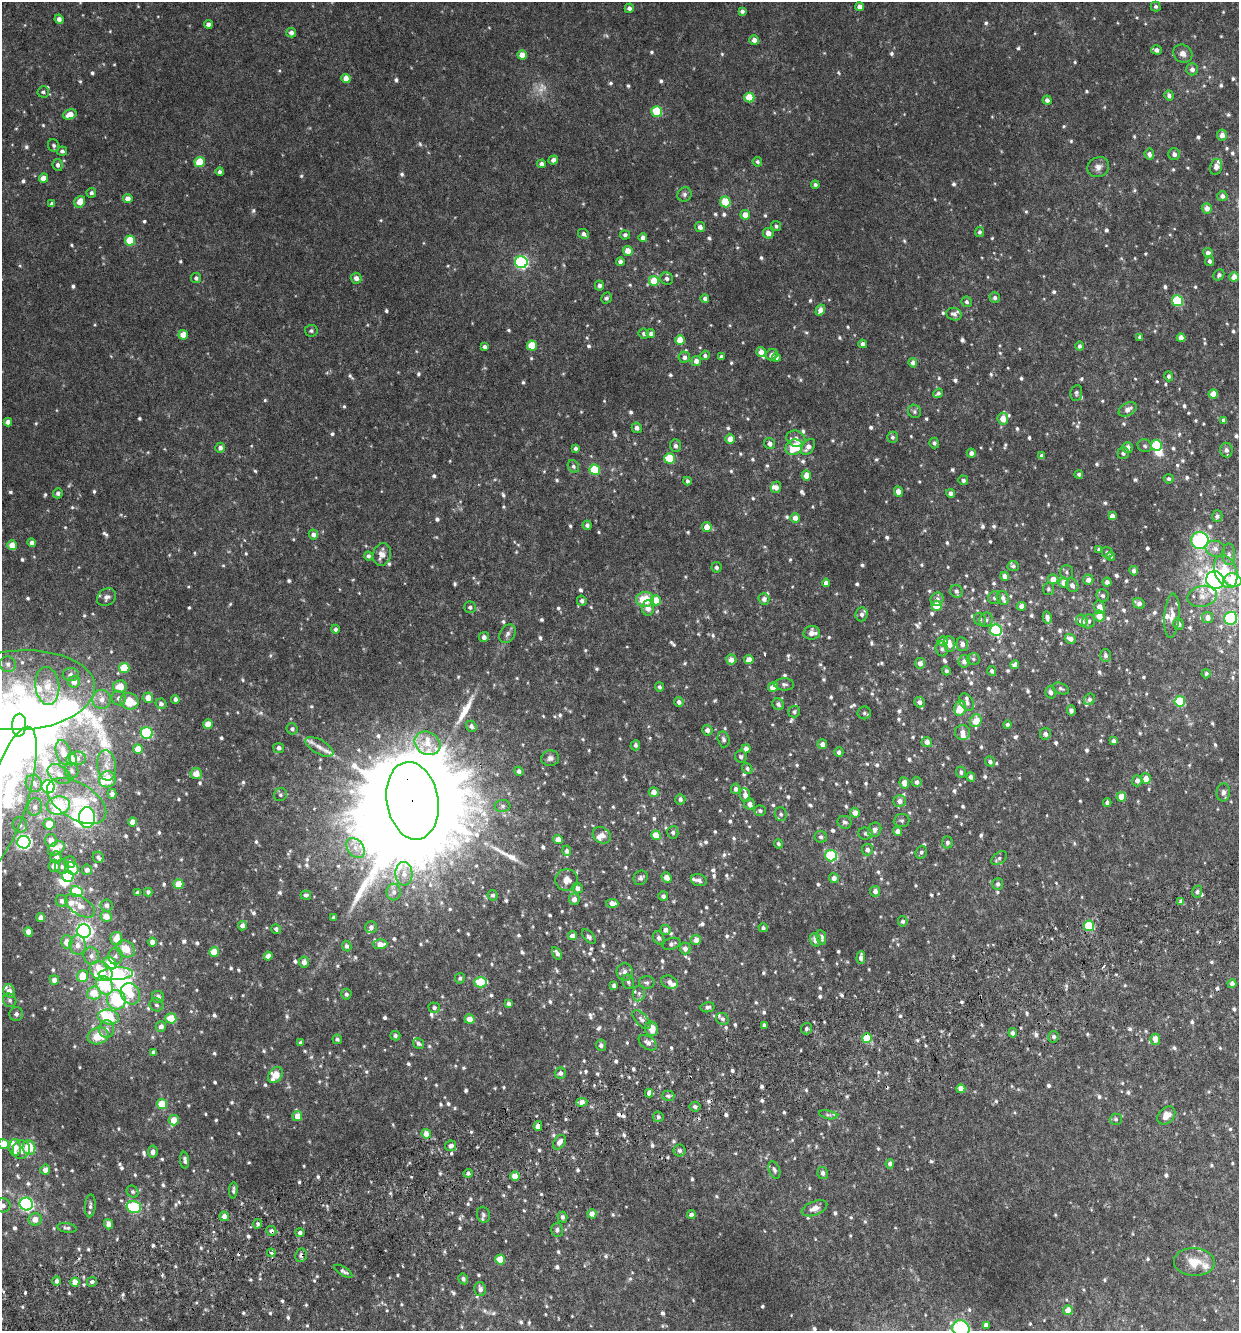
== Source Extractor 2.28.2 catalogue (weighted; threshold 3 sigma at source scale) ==
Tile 7 of 4 x 4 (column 3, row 2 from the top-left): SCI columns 2609-3845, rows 2719-4047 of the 5268 x 5434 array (HDU 1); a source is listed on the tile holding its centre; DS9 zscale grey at full resolution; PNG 1241 x 1333 px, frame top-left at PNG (2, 2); each listed source drawn as its Kron ellipse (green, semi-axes under 4 px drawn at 4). Shown black and unused: <1% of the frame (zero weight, under 3 of 6 exposures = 5% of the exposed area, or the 3 px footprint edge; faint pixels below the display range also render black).
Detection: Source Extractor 2.28.2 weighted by HDU 2 'WHT'; one run over the whole footprint, this tile lists its part. Background 0.00508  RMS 0.0024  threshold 0.00995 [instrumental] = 3 sigma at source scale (4.09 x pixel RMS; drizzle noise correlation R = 1.36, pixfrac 0.8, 0.0396/0.0396 arcsec/px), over >= 5 px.
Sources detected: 1225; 9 too faint to see at this stretch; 18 inside a brighter object's white glare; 6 cosmic-ray / hot-pixel residue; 4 long thin detections or spike segments (spike, bleed or trail) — neither listed nor drawn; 41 inside a brighter listed object's ellipse — not listed separately; of the other 1147, all 500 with FLUX_AUTO >= 0.506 (the completeness limit of this list) listed and drawn (647 fainter detections not listed), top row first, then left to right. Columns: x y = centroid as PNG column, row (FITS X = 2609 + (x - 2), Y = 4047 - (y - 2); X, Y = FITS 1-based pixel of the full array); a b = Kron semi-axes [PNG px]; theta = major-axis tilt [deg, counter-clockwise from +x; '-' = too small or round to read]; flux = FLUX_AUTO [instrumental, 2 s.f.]
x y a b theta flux
860 7 4 4 - 1.4
1156 7 5 5 - 0.6
629 8 5 4 - 0.76
742 11 4 4 - 0.7
59 19 5 4 - 1.1
208 24 4 4 - 1
291 33 5 4 - 0.9
754 40 5 5 - 1.5
1156 50 5 4 - 1.1
1183 54 10 8 -35 1.2
522 55 4 4 - 2.5
1192 69 6 6 - 0.93
346 78 5 4 - 2.3
43 92 6 5 - 0.55
1169 95 5 4 - 0.78
749 97 5 5 - 5.3
1047 100 4 4 - 0.91
657 111 5 5 - 9.7
70 114 7 5 20 1.9
1222 135 5 5 - 1.6
54 145 6 5 - 0.53
62 151 5 4 - 0.51
1149 154 5 5 - 0.98
1174 154 6 5 - 0.92
553 160 5 4 - 0.92
200 162 5 5 - 6.4
757 162 5 4 - 0.52
541 164 4 4 - 0.95
58 165 6 5 - 0.66
1098 167 11 9 28 1.4
1216 167 8 6 78 1.2
220 172 4 4 - 0.59
43 178 4 4 - 2.3
815 185 4 4 - 0.52
91 193 5 4 - 0.59
684 194 7 7 - 0.67
1222 196 5 5 - 0.81
128 199 4 4 - 1.4
80 202 6 5 - 2.8
725 202 5 5 - 5.8
52 204 4 3 - 0.58
1207 208 5 5 - 1.6
745 215 5 5 - 2.6
776 226 5 5 - 0.51
700 227 5 5 - 1.1
980 232 5 4 - 0.52
768 233 5 5 - 1.5
584 234 6 5 - 0.8
625 235 5 4 - 0.69
643 238 4 4 - 1.2
130 240 5 5 - 6.5
628 251 5 5 - 2.4
1208 253 4 4 - 1
1210 261 5 4 - 0.67
521 262 6 6 - 37
620 262 4 4 - 0.98
1219 275 6 5 - 0.6
1234 277 4 4 - 2.2
196 278 5 5 - 0.59
356 278 5 5 - 1.1
667 279 6 6 - 0.72
654 281 5 5 - 5.2
599 286 5 4 - 0.79
606 298 6 5 - 0.53
995 298 5 5 - 0.58
705 299 4 4 - 0.86
1177 301 5 5 - 15
967 302 5 5 - 0.51
820 310 6 4 61 1.6
954 314 8 6 -15 0.87
311 331 6 6 - 0.51
644 333 5 5 - 0.58
651 334 4 4 - 0.77
183 335 5 4 - 3.5
1140 337 4 4 - 0.63
1181 338 4 4 - 2
680 340 5 5 - 3.4
863 344 4 4 - 0.79
532 346 5 5 - 5.7
1079 346 4 4 - 0.6
485 347 4 4 - 0.74
761 352 5 4 - 1.6
705 355 5 4 - 0.57
772 355 6 5 - 0.8
684 357 5 5 - 0.79
721 357 4 4 - 0.59
776 357 4 4 - 0.51
696 361 5 4 - 1.3
913 363 5 4 - 1
1169 376 5 4 - 0.53
938 393 5 4 - 0.57
1076 393 8 5 81 0.53
1213 394 4 4 - 2.6
1128 409 10 6 29 1.6
914 411 7 6 - 0.59
1003 419 6 5 - 2.6
1224 420 4 3 - 0.56
8 422 4 4 - 1.2
637 428 5 5 - 0.92
892 437 5 5 - 0.52
730 439 5 4 - 2.1
796 439 9 8 - 1.4
770 443 6 5 - 1.1
934 443 5 5 - 0.57
1156 445 5 5 - 10
675 446 6 5 - 0.69
1145 446 7 6 - 0.51
794 447 9 7 30 7.2
808 447 9 5 51 1.4
220 448 5 4 - 0.92
575 448 4 3 - 0.58
1128 448 5 5 - 1.2
1226 450 7 6 - 0.8
971 453 4 4 - 0.92
1123 453 6 5 - 0.74
1042 456 4 4 - 0.71
669 458 5 5 - 7.6
573 466 6 5 - 0.55
595 470 5 5 - 8.8
1079 474 4 4 - 0.55
806 475 5 4 - 2.5
1169 479 5 5 - 0.54
963 480 5 4 - 0.64
687 481 4 3 - 0.56
776 487 6 5 - 0.98
898 492 5 4 - 2.1
58 493 5 5 - 0.73
950 493 4 4 - 0.82
1112 516 4 4 - 1.2
1217 516 6 5 - 0.58
795 518 5 5 - 1.4
587 525 4 4 - 0.67
707 527 5 5 - 2.1
313 534 5 4 - 0.93
1200 540 8 8 - 22
32 543 4 4 - 0.88
12 545 5 4 - 3.1
1099 549 4 3 - 0.54
1215 549 10 8 -18 1.2
1107 553 6 5 - 0.56
1229 554 11 6 -89 0.97
382 555 11 9 73 1.8
368 556 4 4 - 0.59
1111 556 4 4 - 0.64
1013 566 5 5 - 0.53
717 567 5 5 - 0.64
1134 571 4 4 - 0.81
1226 571 17 11 -70 5.1
1067 572 7 6 - 0.57
1005 576 4 4 - 1.2
1053 579 5 5 - 2.2
1088 580 5 5 - 1.1
1215 580 9 8 - 110
1233 580 8 6 -14 9.1
1107 582 4 4 - 0.85
826 583 4 4 - 1.1
1064 583 5 5 - 2.5
1072 585 7 6 - 1.1
1048 589 6 5 - 0.51
956 591 6 6 - 0.89
1103 595 6 5 - 0.61
1202 596 15 10 12 2.5
107 597 10 8 37 1.1
995 598 6 6 - 0.64
1003 598 7 6 - 0.75
645 599 9 7 4 6
764 599 6 5 - 0.96
937 599 7 6 - 0.86
656 600 5 5 - 4.5
582 601 5 5 - 0.77
1139 603 6 5 - 1
937 606 5 5 - 3.9
1021 606 4 4 - 1.4
470 607 6 6 - 0.58
1100 607 7 5 -72 2.1
648 608 7 6 - 1.7
862 614 7 6 - 0.68
1099 616 5 5 - 2.6
1172 616 22 7 85 2.1
1047 617 6 4 -78 0.92
1208 617 5 5 - 1.6
1231 618 6 6 - 25
980 619 6 6 - 0.52
986 620 7 6 - 0.65
1082 621 6 5 - 1.4
1089 621 7 6 - 0.68
1179 624 5 5 - 0.97
335 629 4 4 - 0.57
996 630 6 5 - 23
812 633 8 7 - 1.8
507 634 10 7 59 0.87
484 637 5 5 - 0.83
1070 639 6 5 - 1.2
943 641 5 5 - 1.3
949 644 8 6 -84 1.9
962 644 7 5 -76 1.1
942 649 7 6 - 0.63
1105 655 6 5 - 0.64
973 659 7 6 - 0.51
731 660 5 5 - 1.5
749 660 5 4 - 2.4
964 661 6 5 - 1.3
920 663 5 5 - 1.3
8 664 8 7 - 1
1015 665 4 4 - 1.5
124 668 5 5 - 7.7
946 671 4 4 - 0.54
992 671 5 4 - 0.65
71 674 8 6 6 0.93
1206 674 4 4 - 0.57
74 682 6 6 - 1.7
784 684 10 6 0 0.64
47 686 19 12 -84 4.1
120 686 7 6 - 3.5
659 687 4 4 - 0.53
773 687 5 5 - 2.4
1061 689 9 5 -24 0.51
20 690 74 40 3 46
1050 692 6 5 - 0.68
119 698 7 7 - 1
148 698 5 5 - 2.5
102 699 9 9 - 1.9
175 699 4 4 - 0.76
1089 699 6 5 - 0.68
129 701 9 8 - 5.8
1180 701 5 5 - 12
679 702 5 4 - 0.9
919 702 5 5 - 0.94
967 702 9 6 -57 0.87
161 704 5 5 - 0.83
778 704 6 5 - 0.62
960 708 8 5 77 4.2
1071 710 5 4 - 0.69
794 712 6 5 - 0.55
864 713 6 6 - 0.55
976 721 6 5 - 3
208 724 5 4 - 2.5
1007 724 4 4 - 0.53
19 725 11 7 86 160
471 726 6 5 - 0.72
292 729 6 5 - 0.62
707 730 5 5 - 0.86
962 732 8 7 - 1.2
147 733 6 6 - 24
1045 734 6 5 - 0.88
723 739 8 6 -75 0.63
1114 741 4 4 - 0.73
927 742 5 5 - 1.2
428 743 14 11 -32 3.4
822 744 5 4 - 1.3
635 745 5 4 - 0.61
319 747 16 7 -30 1.3
279 748 5 5 - 0.79
138 749 5 4 - 3.8
746 749 4 4 - 1.4
839 752 5 4 - 0.72
63 753 13 7 -75 2.7
741 757 6 5 - 0.57
77 758 8 7 - 0.92
550 758 9 8 - 0.86
71 759 6 5 - 3.4
990 761 5 4 - 0.61
107 765 15 9 -82 2.1
747 769 6 4 -63 0.54
72 771 7 6 - 0.68
519 771 5 4 - 0.72
961 772 5 5 - 0.55
59 774 13 8 -33 1.8
196 774 5 5 - 2.4
971 777 5 4 - 0.81
107 779 8 8 - 7.4
1146 779 5 5 - 1.9
1137 781 5 5 - 0.95
916 782 5 5 - 0.76
34 783 9 8 - 1.5
904 783 6 4 -64 1.8
48 787 6 6 - 30
735 789 5 4 - 0.81
654 792 5 5 - 1.4
1223 792 9 7 85 0.88
112 794 5 4 - 0.97
280 795 7 6 - 0.51
745 795 7 5 -84 1.2
8 797 73 20 73 26
1121 797 5 4 - 3.1
680 799 5 5 - 0.68
77 801 33 17 -31 12
412 801 39 26 -80 13000
900 801 6 5 - 1.2
1107 803 4 3 - 0.68
750 804 6 5 - 1.2
58 806 12 9 12 16
503 806 8 6 -1 0.61
35 807 9 7 73 0.98
760 811 6 5 - 0.52
855 813 5 5 - 1.7
781 814 7 6 - 0.56
87 818 10 8 -89 70
902 820 8 6 5 0.55
133 822 4 4 - 2.2
845 822 7 6 - 0.68
49 824 5 5 - 3.8
20 825 8 7 - 0.91
875 830 7 6 - 1
898 831 4 4 - 1.5
673 832 6 5 - 0.65
866 833 7 6 - 0.59
602 835 9 7 -36 1.4
656 835 5 4 - 4.9
821 837 6 6 - 0.6
558 839 4 4 - 2.2
51 841 6 6 - 1.9
24 842 6 6 - 60
947 842 6 5 - 0.63
778 844 5 4 - 0.53
56 848 9 6 34 3.4
355 848 11 7 -52 1.8
867 850 6 5 - 0.97
567 851 5 4 - 0.57
921 852 6 5 - 0.57
831 856 6 5 - 16
56 857 6 6 - 1.3
98 857 6 5 - 0.59
999 858 9 5 35 0.58
70 862 6 5 - 0.82
54 866 6 5 - 1.7
62 867 7 7 - 0.78
72 868 7 6 - 5.5
87 870 5 5 - 0.94
404 874 12 8 -88 1.8
68 876 6 5 - 9.2
641 878 7 6 - 0.7
667 878 6 4 -51 1.8
834 878 5 5 - 1.2
567 880 11 11 - 1.9
699 880 8 6 -18 0.68
178 884 5 5 - 3.9
998 884 6 5 - 0.69
577 888 5 5 - 1.1
875 891 5 5 - 1
76 892 6 5 - 11
148 892 4 4 - 0.64
394 892 8 7 - 1.1
1197 892 6 5 - 0.59
138 893 4 4 - 0.78
306 895 5 4 - 0.67
493 895 5 5 - 0.55
663 896 5 5 - 0.57
574 899 6 5 - 1.5
62 901 6 5 - 0.81
1181 902 4 4 - 1.4
612 903 6 4 -5 1.3
106 905 6 6 - 0.84
80 906 17 9 -33 2.2
106 916 6 5 - 2.2
41 917 4 4 - 1.3
334 917 4 4 - 0.56
903 921 5 5 - 0.67
242 926 4 4 - 1.2
1089 926 5 5 - 15
371 927 6 5 - 0.71
763 928 4 4 - 0.57
276 929 5 4 - 0.6
666 930 5 5 - 1.2
84 931 7 6 - 81
28 932 5 4 - 1.8
572 936 4 4 - 1.5
589 937 8 5 -49 0.59
821 937 7 4 -79 0.74
659 938 7 5 -58 0.73
116 939 7 6 - 3
696 940 5 5 - 1.7
815 940 7 5 -72 1.5
67 942 6 6 - 2
152 942 4 4 - 1.5
380 944 7 5 2 2.2
671 944 9 5 20 0.72
78 945 10 8 -83 1.5
347 946 5 4 - 0.66
126 949 10 7 -33 3.4
685 949 6 5 - 1
214 952 5 5 - 3.5
557 953 7 4 -57 0.74
91 956 8 7 - 1.3
115 956 8 7 - 0.98
268 956 4 4 - 1.6
861 957 6 4 89 1
304 962 5 5 - 1.2
110 963 7 5 -40 7.3
101 971 12 9 -32 8.8
625 972 8 8 - 1.1
116 974 17 6 3 15
83 976 6 5 - 4.8
460 978 5 5 - 0.52
54 980 5 4 - 1.3
480 982 6 5 - 8.8
628 982 7 5 -74 0.56
647 982 8 6 -2 0.6
669 982 8 6 -22 1.1
1232 984 4 4 - 1
105 985 10 7 -56 15
614 985 4 4 - 0.73
9 991 7 6 - 1.4
94 993 6 6 - 3.9
639 993 8 6 76 0.62
130 994 11 9 -60 4.1
346 994 5 5 - 0.61
158 997 6 5 - 1
10 1000 7 6 - 0.58
116 1000 10 9 - 17
508 1004 4 3 - 0.74
156 1005 7 6 - 0.62
707 1007 7 5 10 0.71
434 1008 6 5 - 0.59
16 1014 7 6 - 0.92
108 1017 10 7 -13 9.5
171 1018 5 5 - 5.1
470 1019 5 5 - 2.4
722 1019 7 5 -31 0.63
642 1020 11 6 -47 0.91
764 1025 4 3 - 0.58
161 1027 5 5 - 1.1
107 1029 9 7 -87 1.2
652 1029 7 6 - 2.4
806 1029 6 5 - 0.57
1013 1033 4 4 - 0.75
98 1036 10 8 18 4.7
395 1036 5 4 - 0.51
1054 1037 5 5 - 0.68
867 1038 5 5 - 6.2
337 1039 5 4 - 0.55
1155 1039 5 5 - 2.3
301 1043 4 3 - 0.55
648 1043 10 6 -34 0.98
418 1044 6 5 - 0.54
601 1045 5 5 - 0.76
153 1052 4 4 - 0.65
560 1073 5 5 - 0.8
275 1075 9 6 50 3.8
961 1089 4 4 - 2.1
649 1093 4 4 - 1.2
668 1096 6 5 - 0.57
582 1102 5 4 - 1.9
162 1104 5 5 - 6.3
695 1107 5 5 - 0.63
828 1115 9 3 -12 0.51
1166 1115 10 7 45 2.1
297 1116 5 5 - 2.1
658 1117 5 5 - 0.64
1116 1119 6 5 - 0.51
174 1120 5 5 - 4.2
538 1126 5 4 - 1.7
426 1134 5 4 - 2.2
559 1142 8 5 54 1.2
3 1144 5 5 - 4
451 1146 5 5 - 0.98
29 1147 7 6 - 6.7
15 1148 8 6 -86 3.4
21 1150 9 8 - 2.2
680 1151 6 6 - 0.67
153 1152 6 5 - 0.83
185 1160 8 4 -84 0.75
890 1164 4 4 - 0.8
45 1170 5 5 - 1.7
774 1170 9 5 -70 0.6
468 1173 4 4 - 0.62
823 1173 6 5 - 0.82
515 1176 4 4 - 2.5
233 1190 8 3 87 0.51
133 1192 6 5 - 0.53
26 1204 6 6 - 45
3 1205 7 7 - 0.98
90 1206 11 5 85 0.76
134 1207 7 5 -16 17
814 1208 13 7 20 1.8
592 1214 4 4 - 1.6
483 1215 8 6 -73 0.67
691 1215 4 4 - 0.96
224 1216 5 4 - 1.2
562 1217 5 5 - 0.7
35 1219 6 6 - 2.2
109 1224 5 4 - 1.4
258 1224 5 4 - 0.66
67 1228 10 4 -8 0.56
557 1230 6 6 - 0.78
271 1231 5 4 - 0.73
300 1233 4 4 - 0.69
271 1253 4 4 - 0.54
301 1255 7 5 80 0.74
500 1259 5 5 - 4.7
1194 1262 20 14 -3 4.2
343 1271 10 4 -32 0.59
463 1279 5 4 - 0.69
57 1281 4 4 - 0.93
75 1282 4 4 - 2.6
92 1282 5 4 - 0.57
480 1289 7 5 -78 1.1
1068 1310 5 4 - 2.5
986 1325 4 4 - 0.8
961 1329 9 8 - 24
Overlapping masked pixels (flux is a lower limit): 6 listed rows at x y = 412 801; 867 1038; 538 1126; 271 1231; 301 1255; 75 1282
Isophote crosses this tile's border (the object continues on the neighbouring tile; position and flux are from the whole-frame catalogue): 6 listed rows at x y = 1233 580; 20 690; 8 797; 3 1144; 3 1205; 961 1329